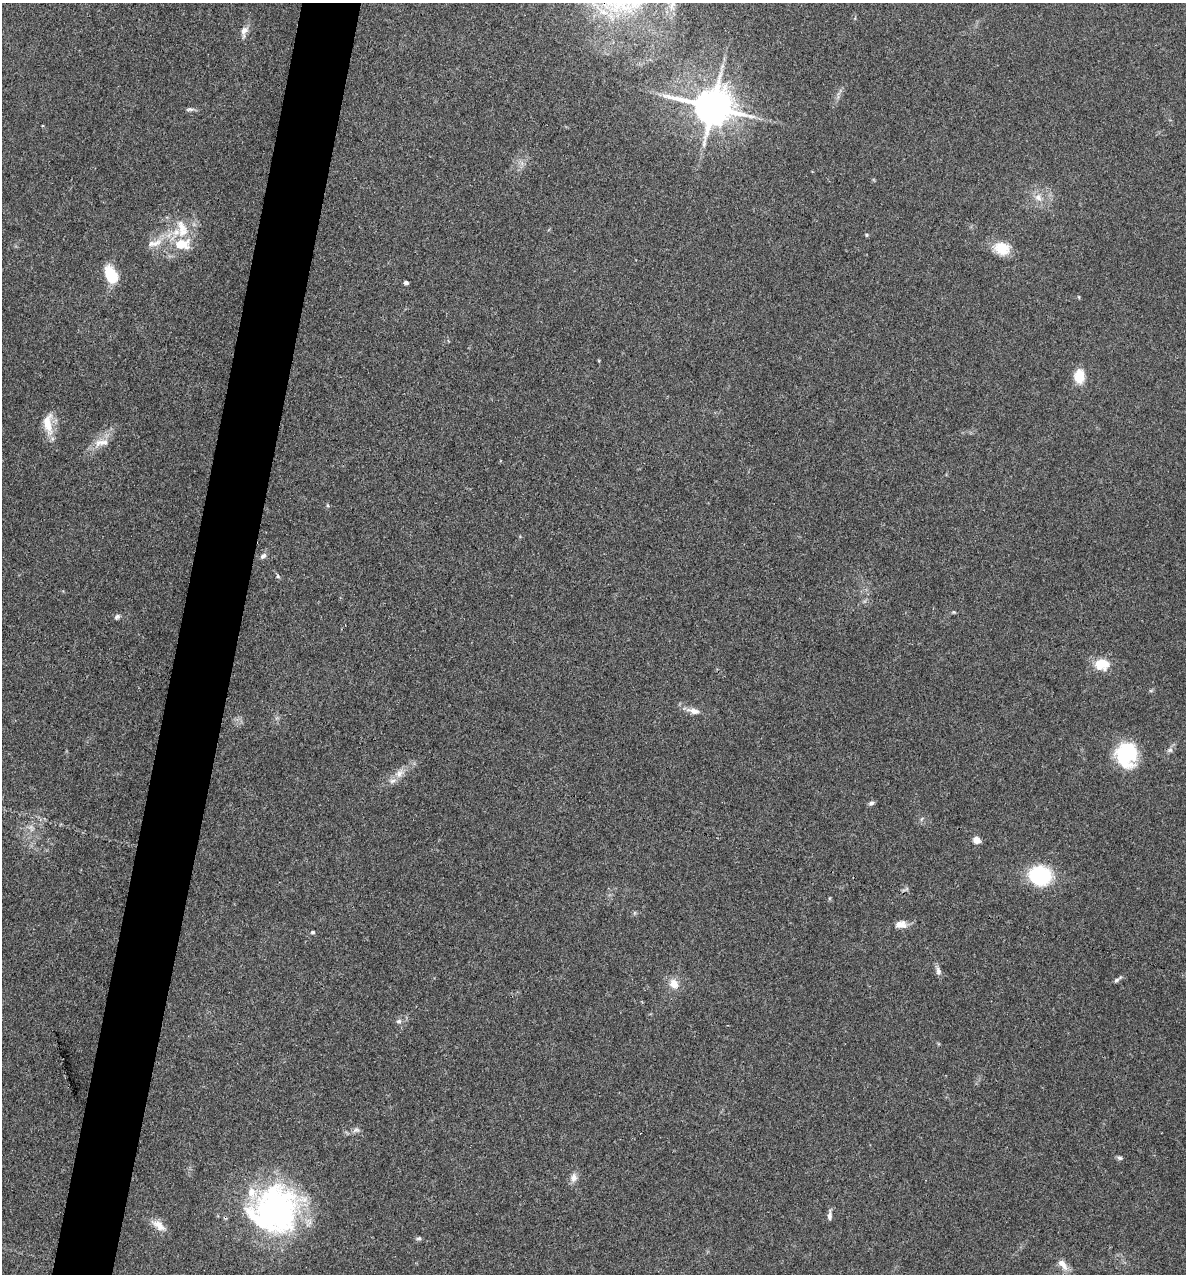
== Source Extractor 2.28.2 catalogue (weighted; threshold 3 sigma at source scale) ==
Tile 7 of 4 x 4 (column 3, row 2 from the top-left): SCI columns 2492-3675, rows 2543-3814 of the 5104 x 5085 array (HDU 1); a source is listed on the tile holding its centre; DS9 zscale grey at full resolution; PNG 1188 x 1276 px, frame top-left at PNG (2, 3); no overlay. Shown black and unused: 5% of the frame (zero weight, under 3 of 4 exposures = <1% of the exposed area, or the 3 px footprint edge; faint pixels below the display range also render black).
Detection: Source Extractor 2.28.2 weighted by HDU 2 'WHT'; one run over the whole footprint, this tile lists its part. Background 0.25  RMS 0.0093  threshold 0.042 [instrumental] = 3 sigma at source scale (4.5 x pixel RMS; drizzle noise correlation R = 1.50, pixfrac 1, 0.05/0.05 arcsec/px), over >= 5 px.
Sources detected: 49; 1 inside a brighter object's white glare — not listed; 5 inside a brighter listed object's ellipse — not listed separately; the other 43 listed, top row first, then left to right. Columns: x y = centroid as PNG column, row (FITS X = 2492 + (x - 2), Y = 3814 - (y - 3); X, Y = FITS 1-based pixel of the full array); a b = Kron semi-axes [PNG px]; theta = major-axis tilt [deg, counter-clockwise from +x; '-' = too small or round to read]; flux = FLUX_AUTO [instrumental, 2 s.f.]
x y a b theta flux
244 31 18 8 77 6.1
712 107 12 10 -12 2900
190 109 12 5 3 2.6
1038 197 11 10 - 7.6
182 227 21 11 -60 15
866 235 5 5 - 1.3
155 243 21 8 29 12
182 244 21 14 4 26
1002 248 17 13 -10 22
111 274 18 11 -65 31
406 283 4 3 - 2.4
1079 297 6 3 -71 0.85
1079 376 11 8 88 25
47 425 27 11 -68 16
102 442 24 10 9 11
263 556 9 6 40 3.3
278 576 6 5 - 1.6
954 612 6 5 - 1.1
117 617 8 6 42 2.4
1102 664 18 14 1 20
694 711 17 7 -13 7.3
1170 750 7 6 - 2.6
1127 753 25 24 - 58
399 773 15 9 47 8.1
871 803 8 6 19 2.3
31 828 10 6 -83 3.8
977 840 5 5 - 19
1040 875 16 14 -10 89
634 913 6 4 72 1.3
901 924 15 10 -1 7.7
312 932 5 4 - 1.4
938 971 13 6 -77 4
1116 980 9 5 40 2.3
674 984 13 10 -56 11
399 1021 7 6 - 2.4
356 1130 10 7 8 3.4
1120 1158 7 5 -3 2
574 1177 12 9 87 5.9
274 1212 62 53 26 240
829 1215 13 5 88 3.3
159 1225 19 9 -36 10
419 1238 7 5 14 1.9
1062 1264 17 8 -51 8.9